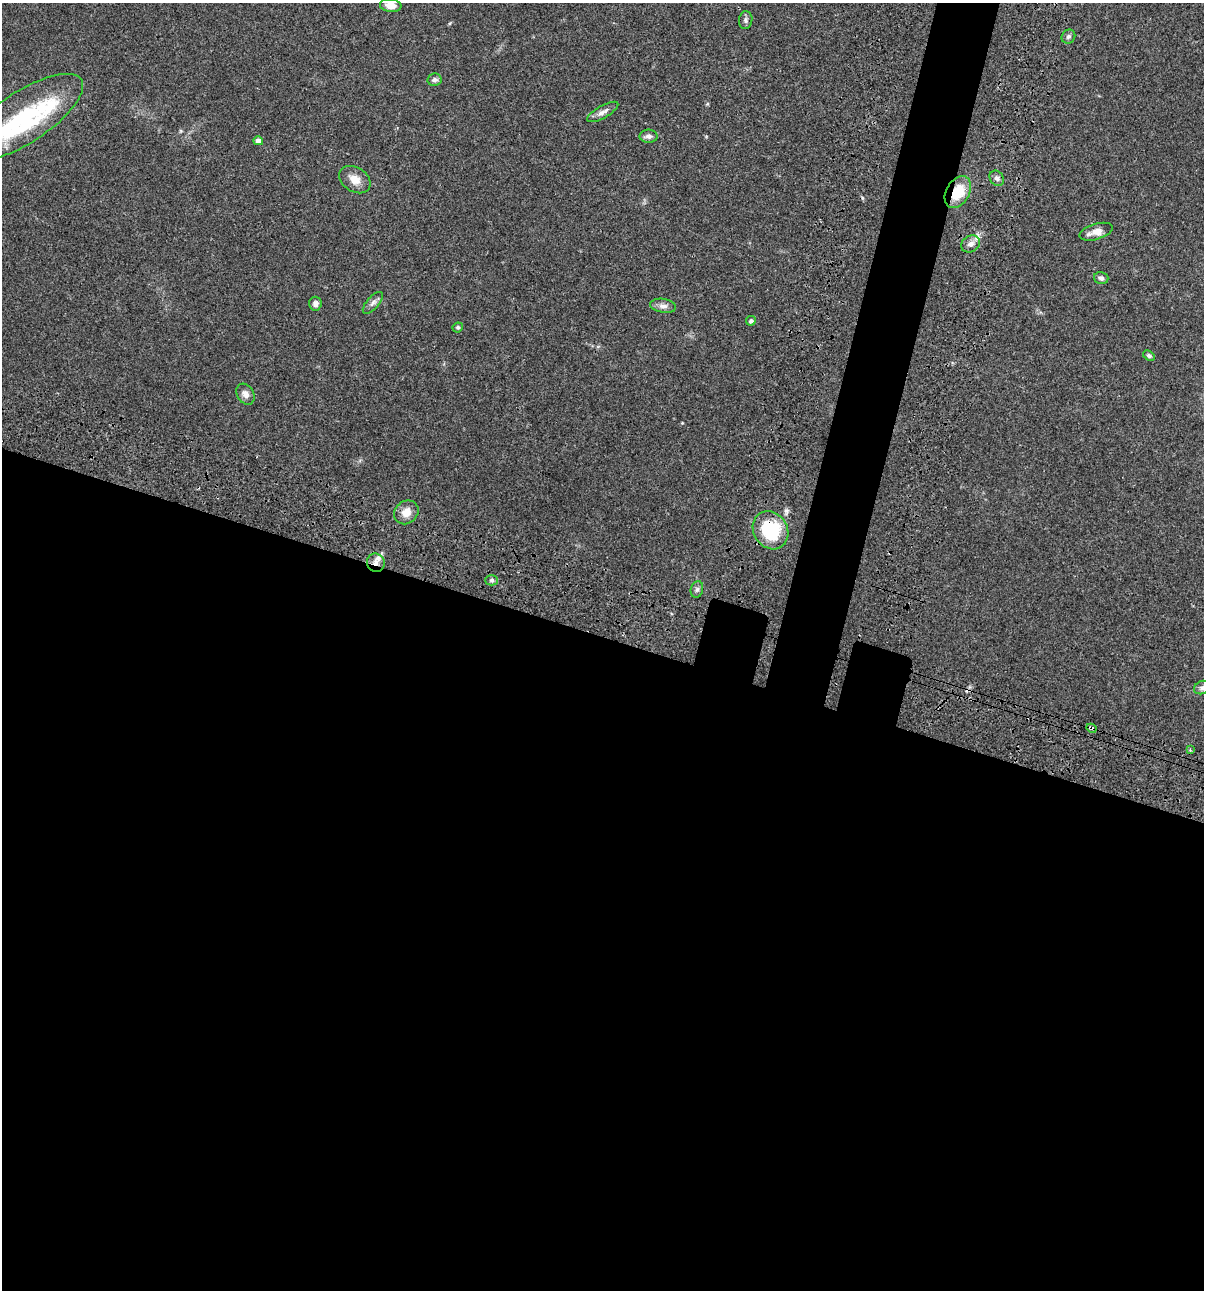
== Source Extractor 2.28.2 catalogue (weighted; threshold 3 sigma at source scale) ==
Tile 14 of 4 x 4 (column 2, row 4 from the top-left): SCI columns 1438-2639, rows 120-1407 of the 5404 x 5387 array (HDU 1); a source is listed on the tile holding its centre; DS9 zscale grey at full resolution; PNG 1206 x 1292 px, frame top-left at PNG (2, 3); each listed source drawn as its Kron ellipse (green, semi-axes under 4 px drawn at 4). Shown black and unused: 54% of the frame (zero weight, under 3 of 4 exposures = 9% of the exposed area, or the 3 px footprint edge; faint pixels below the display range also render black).
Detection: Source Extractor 2.28.2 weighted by HDU 2 'WHT'; one run over the whole footprint, this tile lists its part. Background 0.0476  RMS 0.0054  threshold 0.0241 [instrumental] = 3 sigma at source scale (4.5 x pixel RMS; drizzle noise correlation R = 1.50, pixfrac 1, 0.05/0.05 arcsec/px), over >= 5 px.
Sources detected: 32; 1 cosmic-ray / hot-pixel residue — neither listed nor drawn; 2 inside a brighter listed object's ellipse — not listed separately; the other 29 listed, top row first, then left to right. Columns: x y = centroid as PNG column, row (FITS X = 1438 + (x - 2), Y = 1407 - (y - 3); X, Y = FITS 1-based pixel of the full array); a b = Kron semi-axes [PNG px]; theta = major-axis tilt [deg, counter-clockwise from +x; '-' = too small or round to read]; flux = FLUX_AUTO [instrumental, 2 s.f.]
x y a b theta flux
391 6 11 6 -7 4.6
746 20 9 6 82 1.4
1068 37 7 6 - 1.2
435 80 7 6 - 1.7
603 112 17 6 30 2.8
24 117 68 25 33 60
648 136 9 6 -1 1.8
258 141 5 4 - 2.1
997 178 8 6 -48 1.7
355 180 17 12 -32 5.8
958 192 17 11 58 14
1096 232 17 7 17 4.5
970 244 10 8 32 2.8
1101 278 7 6 - 1.3
373 303 14 6 48 2.1
315 304 7 6 - 2.1
663 306 13 7 -8 2.7
751 321 5 5 - 1.5
458 327 5 4 - 0.89
1149 356 6 4 -33 1.1
246 394 11 8 -60 2.7
406 512 13 11 41 5.2
771 530 20 17 -57 29
376 563 9 9 - 3.6
492 580 6 5 - 1.1
697 589 8 6 74 1.4
1202 688 9 6 23 1.6
1092 728 5 3 - 2.2
1190 750 4 4 - 0.58
Overlapping masked pixels (flux is a lower limit): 4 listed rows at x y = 958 192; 771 530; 376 563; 1092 728
Isophote crosses this tile's border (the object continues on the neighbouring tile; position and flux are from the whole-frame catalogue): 2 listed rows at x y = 24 117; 1202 688